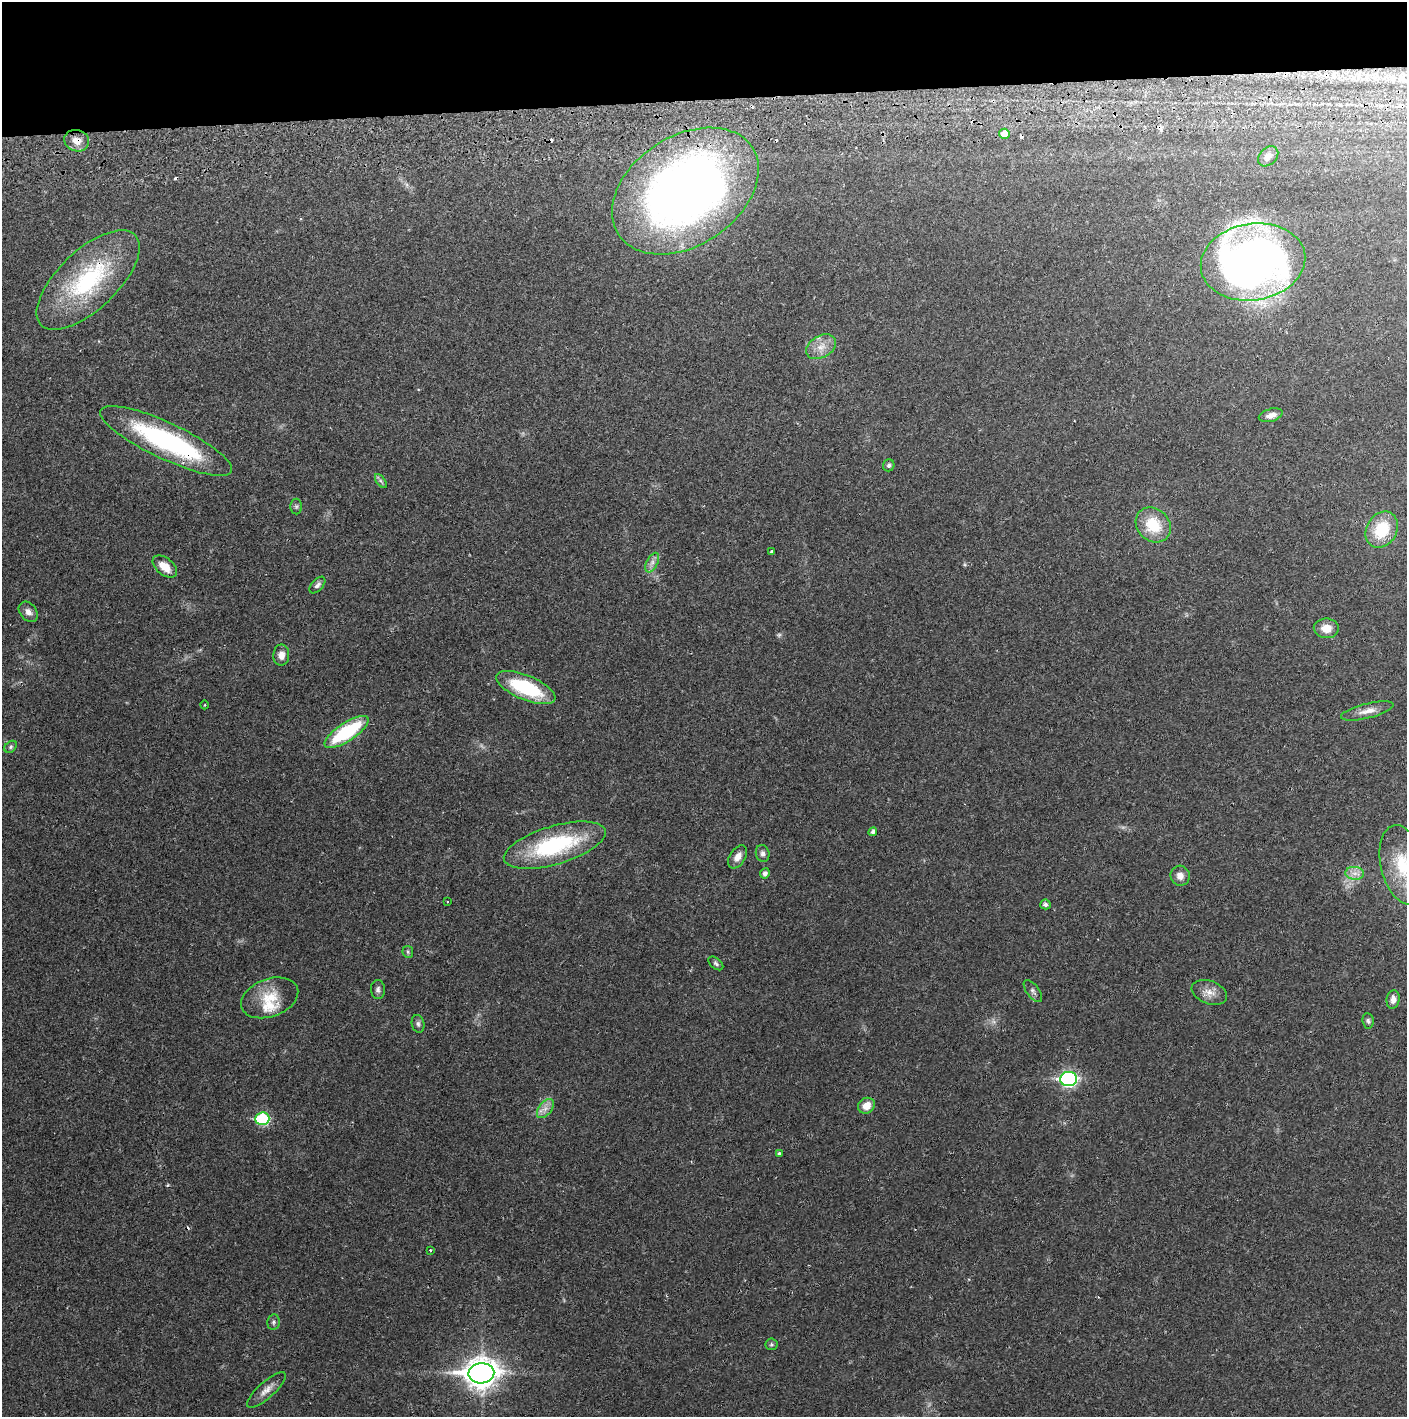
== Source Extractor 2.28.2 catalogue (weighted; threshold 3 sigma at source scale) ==
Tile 2 of 3 x 3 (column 2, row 1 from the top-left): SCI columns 1410-2814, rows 2885-4299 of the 4227 x 4357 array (HDU 1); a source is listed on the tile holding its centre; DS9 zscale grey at full resolution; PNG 1409 x 1419 px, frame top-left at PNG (2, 2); each listed source drawn as its Kron ellipse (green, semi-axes under 4 px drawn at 4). Shown black and unused: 7% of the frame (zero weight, under 2 of 3 exposures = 3% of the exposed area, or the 3 px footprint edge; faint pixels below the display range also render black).
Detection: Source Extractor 2.28.2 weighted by HDU 2 'WHT'; one run over the whole footprint, this tile lists its part. Background 0.023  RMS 0.0036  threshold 0.0161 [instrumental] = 3 sigma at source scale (4.5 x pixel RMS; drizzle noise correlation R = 1.50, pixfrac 1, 0.05/0.05 arcsec/px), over >= 5 px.
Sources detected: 64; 1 too faint to see at this stretch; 1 inside a brighter object's white glare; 6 cosmic-ray / hot-pixel residue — neither listed nor drawn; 1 inside a brighter listed object's ellipse — not listed separately; the other 55 listed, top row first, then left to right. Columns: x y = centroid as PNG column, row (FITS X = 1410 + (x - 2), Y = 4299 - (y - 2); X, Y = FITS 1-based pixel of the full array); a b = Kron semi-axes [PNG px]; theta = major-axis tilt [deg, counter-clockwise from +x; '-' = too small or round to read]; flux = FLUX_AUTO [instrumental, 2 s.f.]
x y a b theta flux
1005 134 5 5 - 4.2
77 141 12 10 -17 3.7
1268 156 11 8 46 2.4
685 191 80 55 33 250
1253 262 52 38 9 230
88 280 65 29 44 42
821 347 16 11 30 4.1
1271 415 12 6 17 2.3
166 441 72 18 -25 55
889 465 6 5 - 0.87
381 481 8 4 -53 0.79
296 506 8 6 89 0.78
1153 525 19 16 -45 12
1382 530 19 15 58 14
772 552 4 3 - 3.2
652 563 10 5 64 1.6
165 566 14 8 -39 5.1
317 585 10 5 47 1.1
28 612 11 8 -51 2.2
1326 628 12 10 -3 4
281 655 10 8 89 2.7
526 688 32 12 -23 25
205 705 4 3 - 0.29
1367 711 27 7 14 3.4
346 732 25 9 33 27
11 747 7 5 42 0.74
873 832 4 4 - 1.1
555 845 53 19 16 39
763 853 8 6 -76 1.2
738 857 13 8 57 2.9
1403 865 40 22 -76 18
765 873 5 4 - 1.3
1355 873 9 6 -7 1.9
1180 876 10 9 - 2.4
447 902 2 2 - 0.38
1045 904 5 5 - 1
408 952 6 5 - 0.66
716 963 9 5 -41 0.83
378 990 9 7 -86 1.2
1033 991 13 6 -54 1.3
1209 992 18 11 -21 3.6
270 998 30 19 20 10
1393 999 9 6 82 2.3
1368 1021 8 5 -81 0.8
418 1024 9 6 -76 0.97
1069 1079 8 7 - 73
866 1106 9 7 34 4
545 1109 11 6 52 2.1
262 1119 7 6 - 27
779 1154 4 3 - 0.99
430 1250 3 3 - 0.59
273 1322 8 6 80 0.88
771 1344 6 6 - 0.6
481 1373 13 10 3 500
266 1390 25 8 42 3.2
Overlapping masked pixels (flux is a lower limit): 3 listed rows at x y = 77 141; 88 280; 166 441
Isophote crosses this tile's border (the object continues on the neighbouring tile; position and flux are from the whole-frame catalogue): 1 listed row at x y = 1403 865